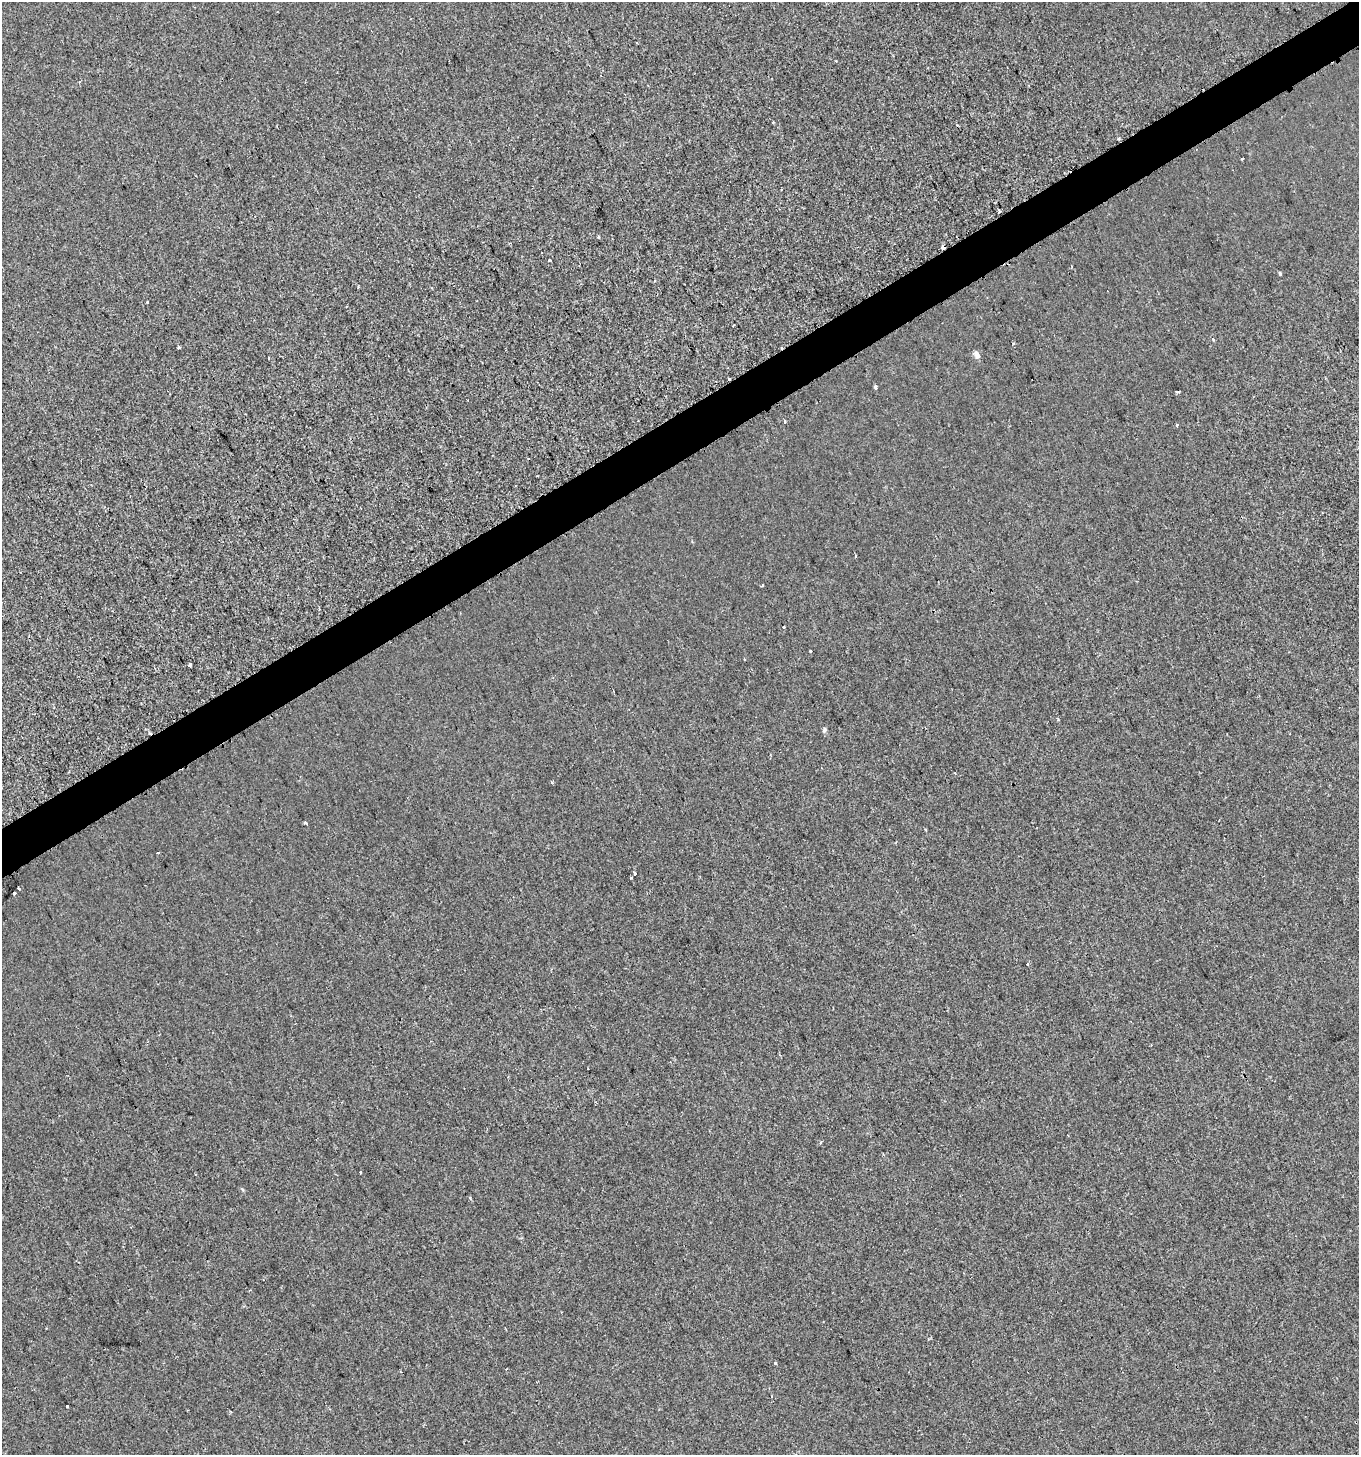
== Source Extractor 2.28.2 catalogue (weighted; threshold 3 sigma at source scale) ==
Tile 10 of 4 x 4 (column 2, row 3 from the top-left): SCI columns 1475-2831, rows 1463-2915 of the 5720 x 5827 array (HDU 1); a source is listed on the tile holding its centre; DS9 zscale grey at full resolution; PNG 1361 x 1457 px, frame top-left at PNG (2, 2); no overlay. Shown black and unused: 3% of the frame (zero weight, under 2 of 3 exposures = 1% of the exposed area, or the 3 px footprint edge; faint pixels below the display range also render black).
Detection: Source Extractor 2.28.2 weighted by HDU 2 'WHT'; one run over the whole footprint, this tile lists its part. Background 1.24e-04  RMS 0.0048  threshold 0.0217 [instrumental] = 3 sigma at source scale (4.5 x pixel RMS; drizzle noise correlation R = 1.50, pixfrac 1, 0.0396/0.0396 arcsec/px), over >= 5 px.
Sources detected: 41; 7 cosmic-ray / hot-pixel residue — not listed; the other 34 listed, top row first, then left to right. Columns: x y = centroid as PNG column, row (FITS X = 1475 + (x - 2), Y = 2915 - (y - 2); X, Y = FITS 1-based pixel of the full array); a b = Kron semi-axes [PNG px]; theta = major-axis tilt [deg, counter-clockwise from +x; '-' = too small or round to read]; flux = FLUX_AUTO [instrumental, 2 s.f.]
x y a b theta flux
80 82 3 2 - 0.85
1243 159 3 3 - 0.68
999 211 4 3 - 0.63
598 237 4 3 - 0.54
943 247 4 3 - 5
549 260 3 3 - 1.2
1280 274 3 3 - 0.97
655 281 3 3 - 0.5
148 302 3 3 - 1.7
733 326 3 2 - 0.38
1214 339 3 3 - 1.2
179 347 4 3 - 0.66
977 355 7 5 -64 2.9
729 379 3 3 - 4.5
875 387 4 3 - 1.9
1179 392 3 3 - 0.67
785 421 3 3 - 1.6
1177 425 3 3 - 0.71
783 627 3 3 - 1.9
811 651 3 3 - 1.2
745 659 2 2 - 0.49
189 665 3 3 - 4.8
824 730 6 5 - 1
552 782 4 3 - 0.66
306 823 3 3 - 13
158 852 3 3 - 1.2
634 873 4 3 - 3
18 888 3 3 - 1.3
14 893 4 3 - 3.2
1027 964 3 3 - 14
1151 1045 3 2 - 0.48
361 1172 3 2 - 1.1
775 1363 3 3 - 1.5
67 1406 3 3 - 2.2
Overlapping masked pixels (flux is a lower limit): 2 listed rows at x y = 943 247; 729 379
Unlisted compact peaks at least as high as the median listed source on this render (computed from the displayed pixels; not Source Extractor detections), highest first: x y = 470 1198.